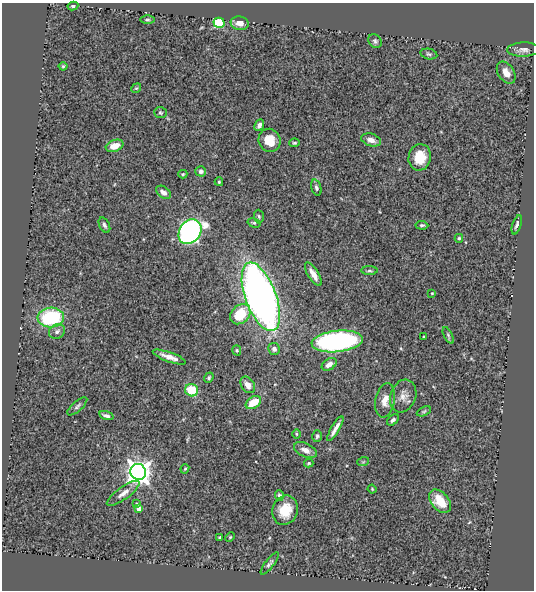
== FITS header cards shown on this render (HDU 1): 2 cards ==
NAXIS1  =                  532
NAXIS2  =                  588

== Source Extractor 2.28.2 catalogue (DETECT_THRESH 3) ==
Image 532 x 588 px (HDU 1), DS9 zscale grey, 1 PNG px = 1 image px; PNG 536 x 592 px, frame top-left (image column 1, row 588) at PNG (2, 3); each listed source drawn as its Kron ellipse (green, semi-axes under 4 px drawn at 4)
Background 0.726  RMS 0.037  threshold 0.11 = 3 sigma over >= 5 px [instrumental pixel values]
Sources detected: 71; all 71 listed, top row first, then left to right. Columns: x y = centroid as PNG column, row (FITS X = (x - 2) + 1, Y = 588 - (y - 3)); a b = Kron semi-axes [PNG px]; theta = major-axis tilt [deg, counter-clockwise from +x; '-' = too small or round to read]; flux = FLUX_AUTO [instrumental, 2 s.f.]
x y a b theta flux
73 6 5 4 - 4.8
147 20 7 3 0 3.8
219 23 5 5 - 140
240 23 9 6 -10 18
375 41 7 6 - 5.6
523 50 16 7 2 13
429 54 8 5 -12 5.8
63 66 4 4 - 3.1
506 73 12 8 -57 21
136 88 5 4 - 2.8
160 113 6 5 - 3.9
259 125 6 4 64 9
270 140 12 11 - 39
371 140 10 6 -16 15
294 143 5 4 - 3.7
115 146 9 6 18 26
420 157 13 11 77 53
201 171 5 5 - 7
183 174 4 4 - 3.2
219 182 4 3 - 3.4
316 188 8 5 -73 5.9
163 192 8 5 -38 14
259 216 7 5 -86 4.4
254 223 6 4 -15 4
104 225 8 5 -62 7
422 225 6 4 -5 4.3
517 225 10 4 72 7
190 232 13 10 53 1000
459 238 4 3 - 3.4
369 271 8 4 0 4.6
313 274 13 5 -58 19
432 293 4 3 - 2.4
261 297 36 15 -69 1500
240 314 11 9 44 70
51 318 13 10 4 200
57 331 8 7 - 8.6
448 335 9 4 -63 4.2
423 337 3 2 - 2.3
337 341 26 10 6 560
274 349 6 6 - 8.8
237 350 5 4 - 3.3
169 357 17 4 -19 17
329 364 8 5 34 14
209 378 5 4 - 3.5
248 385 9 6 -53 19
191 390 7 6 - 73
403 396 17 12 70 22
385 400 17 9 80 23
253 402 8 5 34 44
77 406 12 5 41 7
424 411 8 4 24 4
106 416 7 3 -17 6.5
393 420 7 4 43 6.6
335 429 14 3 60 15
296 434 4 3 - 2.3
317 436 6 4 74 4.9
305 450 12 6 -26 16
363 462 6 3 19 2.6
309 463 5 3 - 2.9
185 469 5 3 - 2.8
138 472 8 7 - 2300
372 489 4 3 - 2.2
123 493 19 6 36 18
279 496 5 4 - 5.8
440 501 13 8 -49 53
136 504 4 3 - 4.2
139 508 4 4 - 19
285 510 15 12 70 55
230 537 5 3 - 2.5
220 538 3 3 - 3.7
270 563 14 4 53 6.6